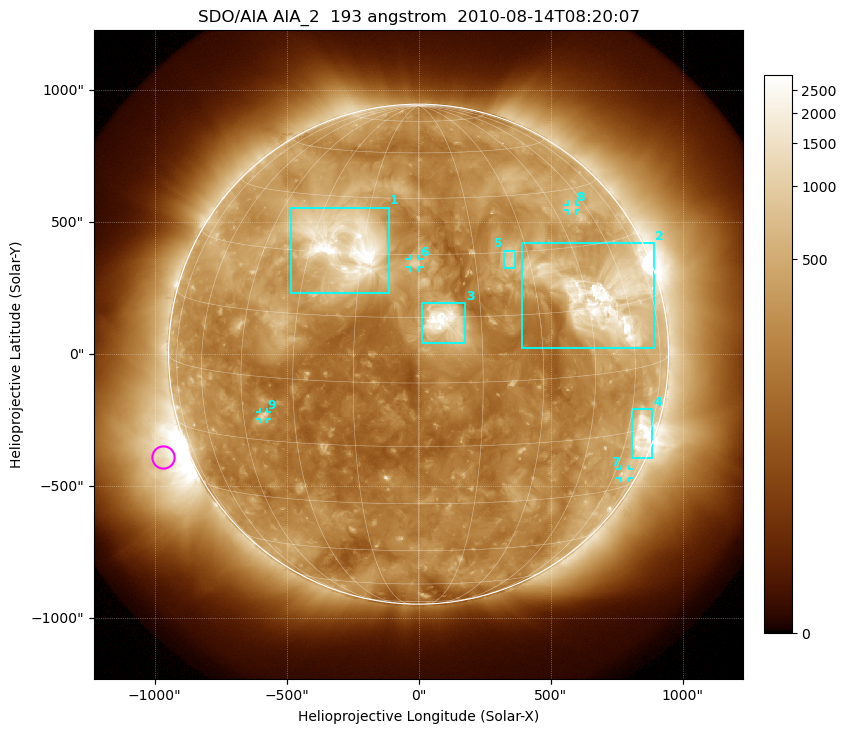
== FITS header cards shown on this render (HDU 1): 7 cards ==
TELESCOP= 'SDO/AIA'
INSTRUME= 'AIA_2'
WAVELNTH=                  193
WAVEUNIT= 'angstrom'
DATE-OBS= '2010-08-14T08:20:07.84'
CTYPE1  = 'HPLN-TAN'
CTYPE2  = 'HPLT-TAN'

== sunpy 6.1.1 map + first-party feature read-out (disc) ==
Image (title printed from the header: SDO/AIA AIA_2  193 angstrom  2010-08-14T08:20:07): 1024 x 1024 px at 2.4 arcsec/px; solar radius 947 arcsec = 395 px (full disc in frame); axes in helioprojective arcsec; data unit not stated in the header (colour bar unlabelled)
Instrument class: DISC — disc imager (sunpy class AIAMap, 193 A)
Bright regions (active regions / flare kernels): reference = the median radial profile (limb darkening/brightening removed); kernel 9 px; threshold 5 sigma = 526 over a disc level ~258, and >= 1.15x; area >= 12 px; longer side >= 9 px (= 22 arcsec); searched inside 0.97 R_sun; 9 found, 9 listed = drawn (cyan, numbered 1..; 4 of them under ~33 arcsec drawn as corner ticks so the feature stays visible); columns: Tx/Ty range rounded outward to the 5 arcsec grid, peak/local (2 s.f.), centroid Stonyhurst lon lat
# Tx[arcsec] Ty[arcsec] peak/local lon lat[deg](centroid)
1 -485..-110 230..555 17 -20 +32
2 390..890 25..420 11 +50 +17
3 15..180 40..195 16 +6 +14
4 805..885 -395..-205 7.8 +67 -16
5 325..370 325..390 4.7 +25 +28
6 -35..5 325..360 5.6 -1 +28
7 765..800 -470..-435 2.7 +67 -26
8 565..595 545..570 3.3 +53 +40
9 -600..-575 -245..-220 4.1 -39 -9
Off-limb structures (1.02-1.3 R_sun): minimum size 162 px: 2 found; the strongest spans PA ~85..135 deg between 1.02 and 1.3 R_sun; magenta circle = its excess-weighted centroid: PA ~110 deg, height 1.1 R_sun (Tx ~-970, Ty ~-390 arcsec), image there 6.2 x the reference